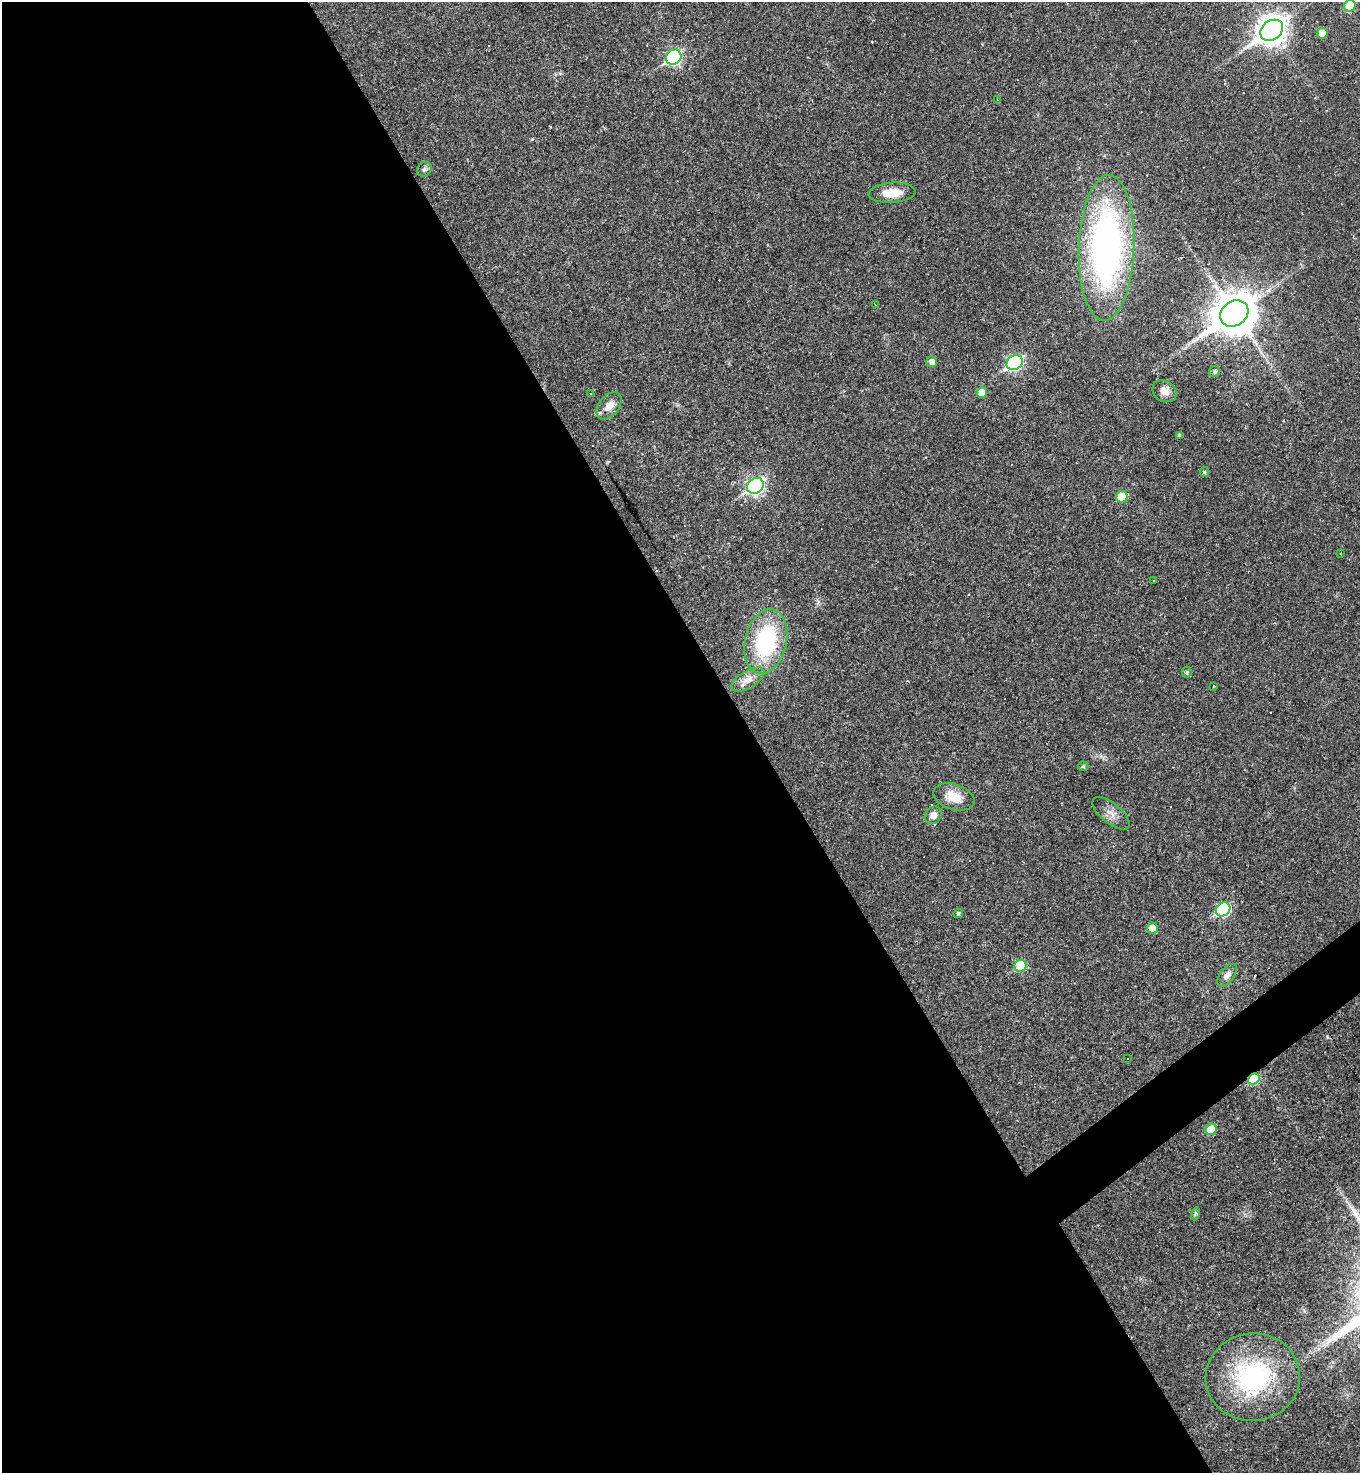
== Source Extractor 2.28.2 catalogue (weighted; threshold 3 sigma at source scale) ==
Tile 9 of 4 x 4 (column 1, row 3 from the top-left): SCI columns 293-1650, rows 1473-2943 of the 5881 x 5886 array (HDU 1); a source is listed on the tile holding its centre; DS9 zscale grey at full resolution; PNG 1362 x 1475 px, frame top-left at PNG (2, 2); each listed source drawn as its Kron ellipse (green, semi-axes under 4 px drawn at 4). Shown black and unused: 57% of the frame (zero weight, under 2 of 3 exposures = <1% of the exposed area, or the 3 px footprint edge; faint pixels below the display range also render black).
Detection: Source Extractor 2.28.2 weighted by HDU 2 'WHT'; one run over the whole footprint, this tile lists its part. Background 0.0191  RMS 0.004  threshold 0.0182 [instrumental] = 3 sigma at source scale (4.5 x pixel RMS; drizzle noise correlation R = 1.50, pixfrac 1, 0.05/0.05 arcsec/px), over >= 5 px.
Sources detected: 52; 10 cosmic-ray / hot-pixel residue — neither listed nor drawn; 1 inside a brighter listed object's ellipse — not listed separately; the other 41 listed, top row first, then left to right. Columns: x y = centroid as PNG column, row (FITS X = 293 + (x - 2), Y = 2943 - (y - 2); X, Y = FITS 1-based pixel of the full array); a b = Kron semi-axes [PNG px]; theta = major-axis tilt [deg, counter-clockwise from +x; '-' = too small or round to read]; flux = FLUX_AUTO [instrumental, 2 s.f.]
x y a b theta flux
1350 6 6 5 - 9.9
1272 30 12 9 37 420
1322 33 5 5 - 5.5
674 57 8 7 - 70
997 99 3 2 - 0.23
424 169 8 6 45 1
892 193 23 10 4 7
1107 248 73 27 88 150
875 304 3 2 - 0.63
1234 313 15 12 36 1200
932 362 5 5 - 2.4
1015 363 8 7 - 71
1214 372 6 5 - 0.93
1164 391 13 10 -34 2.7
591 393 3 3 - 0.45
982 393 5 5 - 6.3
609 406 16 10 50 4.2
1179 435 4 4 - 0.87
1204 472 5 4 - 0.52
755 486 9 7 39 100
1122 497 6 5 - 10
1341 553 4 2 - 0.24
1153 581 2 2 - 0.31
766 641 33 20 77 39
1187 672 5 5 - 0.54
748 680 18 8 31 3.6
1214 686 3 2 - 0.28
1083 766 5 5 - 0.51
954 797 21 12 -17 7.3
1111 813 22 10 -39 3.5
933 815 9 7 49 2.7
1223 909 7 6 - 40
958 913 5 4 - 0.9
1152 928 5 5 - 4.3
1021 966 6 5 - 16
1227 975 13 7 53 2.5
1128 1059 2 2 - 0.35
1254 1079 6 5 - 17
1211 1129 6 5 - 8.8
1195 1214 7 4 71 0.61
1253 1377 47 44 6 54
Overlapping masked pixels (flux is a lower limit): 1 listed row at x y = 1254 1079